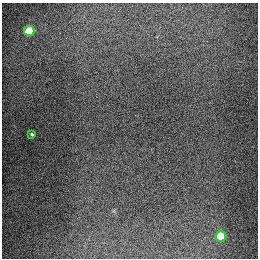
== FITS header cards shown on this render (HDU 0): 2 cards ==
NAXIS1  =                  256
NAXIS2  =                  256

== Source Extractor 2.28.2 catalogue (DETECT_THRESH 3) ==
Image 256 x 256 px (HDU 0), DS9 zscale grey, 1 PNG px = 1 image px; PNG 260 x 260 px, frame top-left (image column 1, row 256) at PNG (2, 3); each listed source drawn as its Kron ellipse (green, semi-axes under 4 px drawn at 4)
Background 1270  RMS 26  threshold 78.1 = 3 sigma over >= 5 px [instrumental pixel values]
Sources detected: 3; all 3 listed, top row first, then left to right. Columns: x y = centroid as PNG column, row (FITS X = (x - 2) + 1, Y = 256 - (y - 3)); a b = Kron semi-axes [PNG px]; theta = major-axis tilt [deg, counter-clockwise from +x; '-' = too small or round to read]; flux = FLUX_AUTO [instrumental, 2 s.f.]
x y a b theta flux
29 31 5 5 - 92000
32 134 4 3 - 2400
221 236 5 5 - 71000